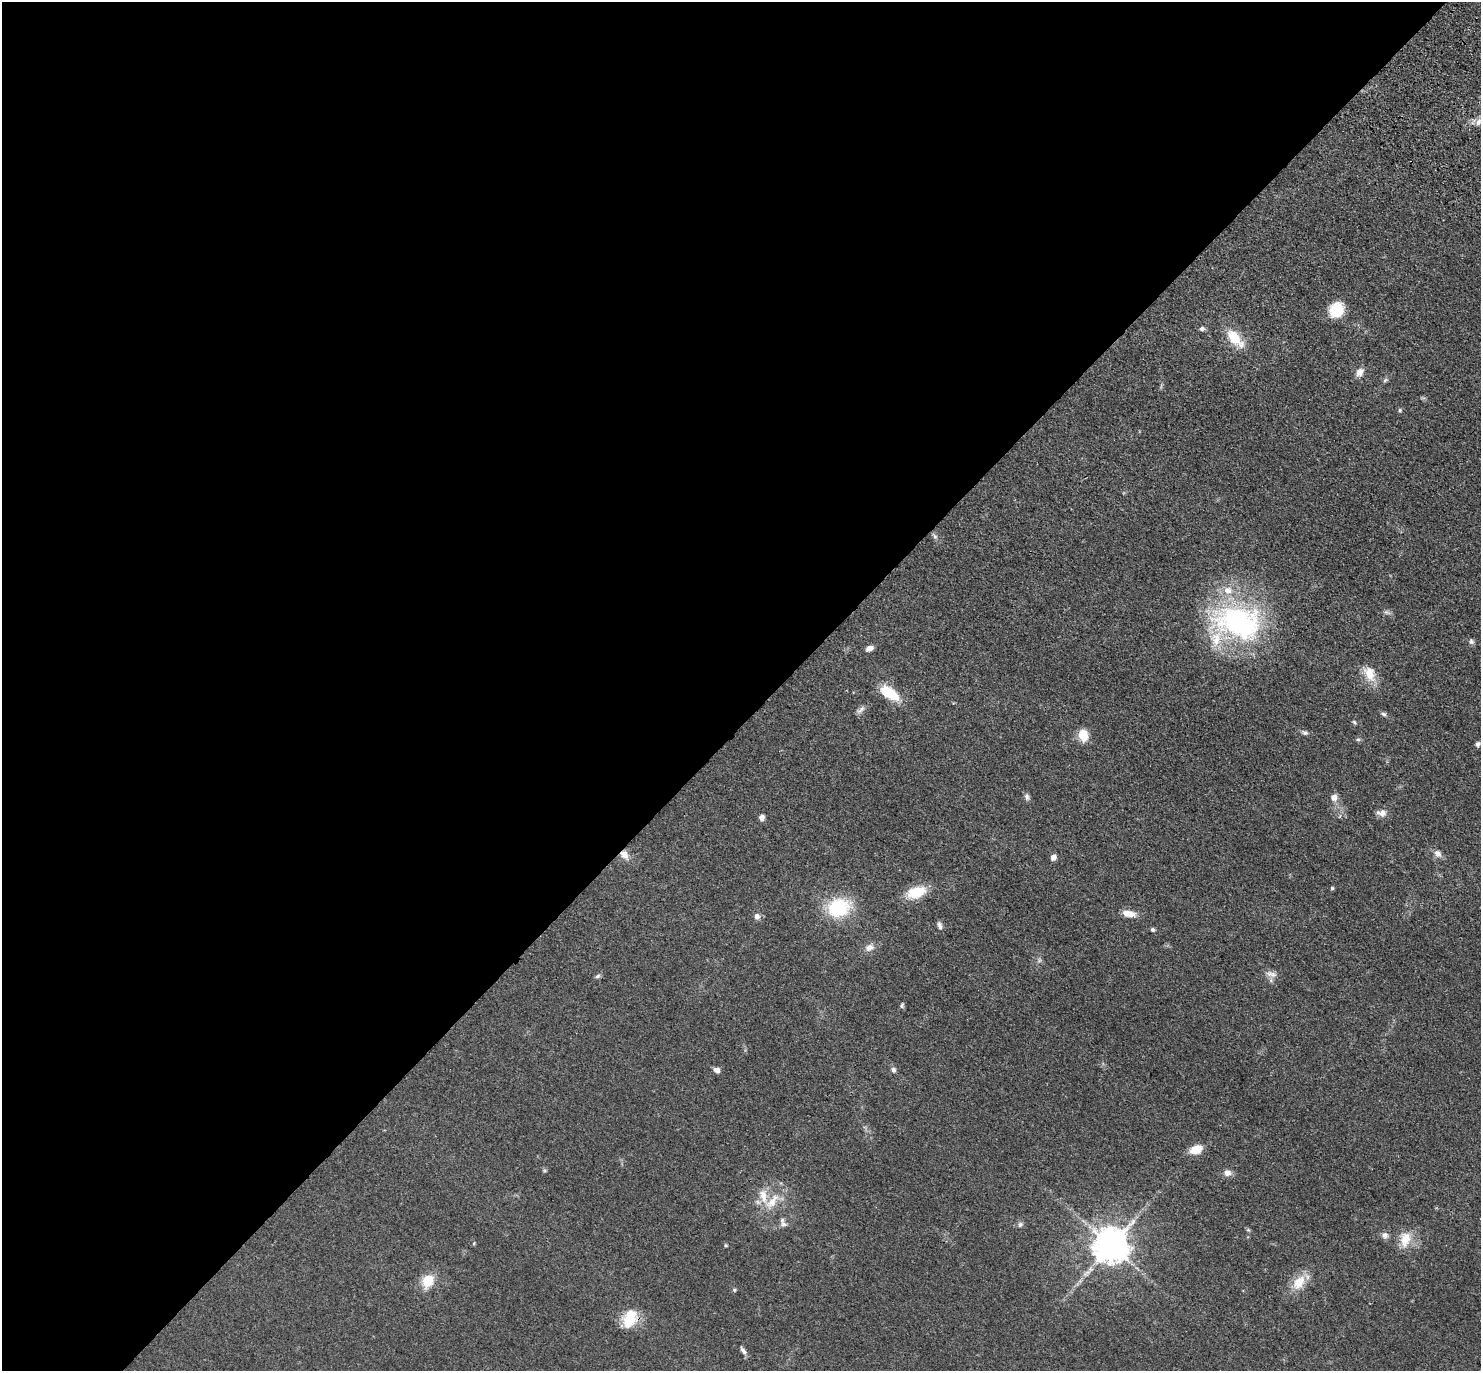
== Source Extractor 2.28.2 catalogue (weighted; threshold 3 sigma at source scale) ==
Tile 5 of 4 x 4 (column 1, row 2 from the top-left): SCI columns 89-1567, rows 2985-4353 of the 6091 x 6109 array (HDU 1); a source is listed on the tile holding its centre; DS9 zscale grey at full resolution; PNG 1483 x 1373 px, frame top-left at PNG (2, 2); no overlay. Shown black and unused: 53% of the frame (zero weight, under 3 of 4 exposures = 6% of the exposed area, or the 3 px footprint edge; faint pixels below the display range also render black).
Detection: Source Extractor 2.28.2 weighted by HDU 2 'WHT'; one run over the whole footprint, this tile lists its part. Background 0.0386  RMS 0.0045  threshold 0.0203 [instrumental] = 3 sigma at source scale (4.5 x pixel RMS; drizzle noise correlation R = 1.50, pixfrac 1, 0.05/0.05 arcsec/px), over >= 5 px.
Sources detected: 62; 4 inside a brighter listed object's ellipse — not listed separately; the other 58 listed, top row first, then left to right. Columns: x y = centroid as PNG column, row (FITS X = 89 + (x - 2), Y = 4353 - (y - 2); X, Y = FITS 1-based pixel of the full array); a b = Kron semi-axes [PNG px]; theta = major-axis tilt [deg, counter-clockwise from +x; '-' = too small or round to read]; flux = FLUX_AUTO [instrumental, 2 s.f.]
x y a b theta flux
1479 122 12 6 53 2.5
1336 310 13 11 53 15
1202 329 7 5 16 1.2
1234 338 19 10 -48 14
1359 372 11 9 53 3
1385 380 7 4 45 0.78
1400 410 6 4 -70 0.63
935 536 10 5 -52 1.3
1386 612 10 6 -21 1.2
1238 622 69 43 -12 85
1471 641 7 6 - 1.3
869 648 9 6 22 2
1369 674 22 13 -63 7.6
890 693 22 10 -34 15
861 710 14 6 43 1.6
1383 714 8 5 -19 0.98
1354 722 6 4 -49 0.6
1305 733 8 6 -20 1.1
1083 735 13 9 -79 7.5
1358 740 6 4 0 0.69
1478 744 7 5 57 1.2
1027 797 10 6 -78 1.3
1334 797 7 7 - 2.8
1381 813 13 9 -5 2.8
762 818 6 6 - 2
1438 854 12 9 -44 2.3
624 855 12 9 -51 3.7
1053 857 6 5 - 2.1
1332 888 5 4 - 0.56
916 892 19 11 18 14
838 908 24 19 12 26
1129 914 15 7 -11 4.7
757 916 8 7 - 1.9
940 926 10 5 -77 1.6
1153 930 6 4 -23 0.82
869 947 13 9 18 2.8
1039 960 7 4 56 0.83
1271 974 17 7 -15 2.6
597 976 8 5 27 0.91
902 1005 8 5 75 0.82
717 1070 8 6 -12 1.9
893 1070 7 6 - 1.3
1196 1149 13 9 23 7.2
1227 1173 10 8 4 2.6
772 1201 28 11 50 8.7
783 1224 10 7 -17 1.7
1020 1224 7 6 - 1.3
1248 1230 6 4 -1 0.56
1385 1235 8 8 - 1.9
1405 1239 22 13 73 7.7
474 1243 6 3 72 0.42
726 1245 5 4 - 0.49
1111 1245 10 9 - 1100
428 1281 13 10 65 10
1299 1282 22 13 55 8.2
734 1290 6 4 -22 0.62
630 1319 22 15 41 11
743 1351 11 5 -52 1.5
Overlapping masked pixels (flux is a lower limit): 1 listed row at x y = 624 855
Isophote crosses this tile's border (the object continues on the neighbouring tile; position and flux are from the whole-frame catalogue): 1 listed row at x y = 1479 122